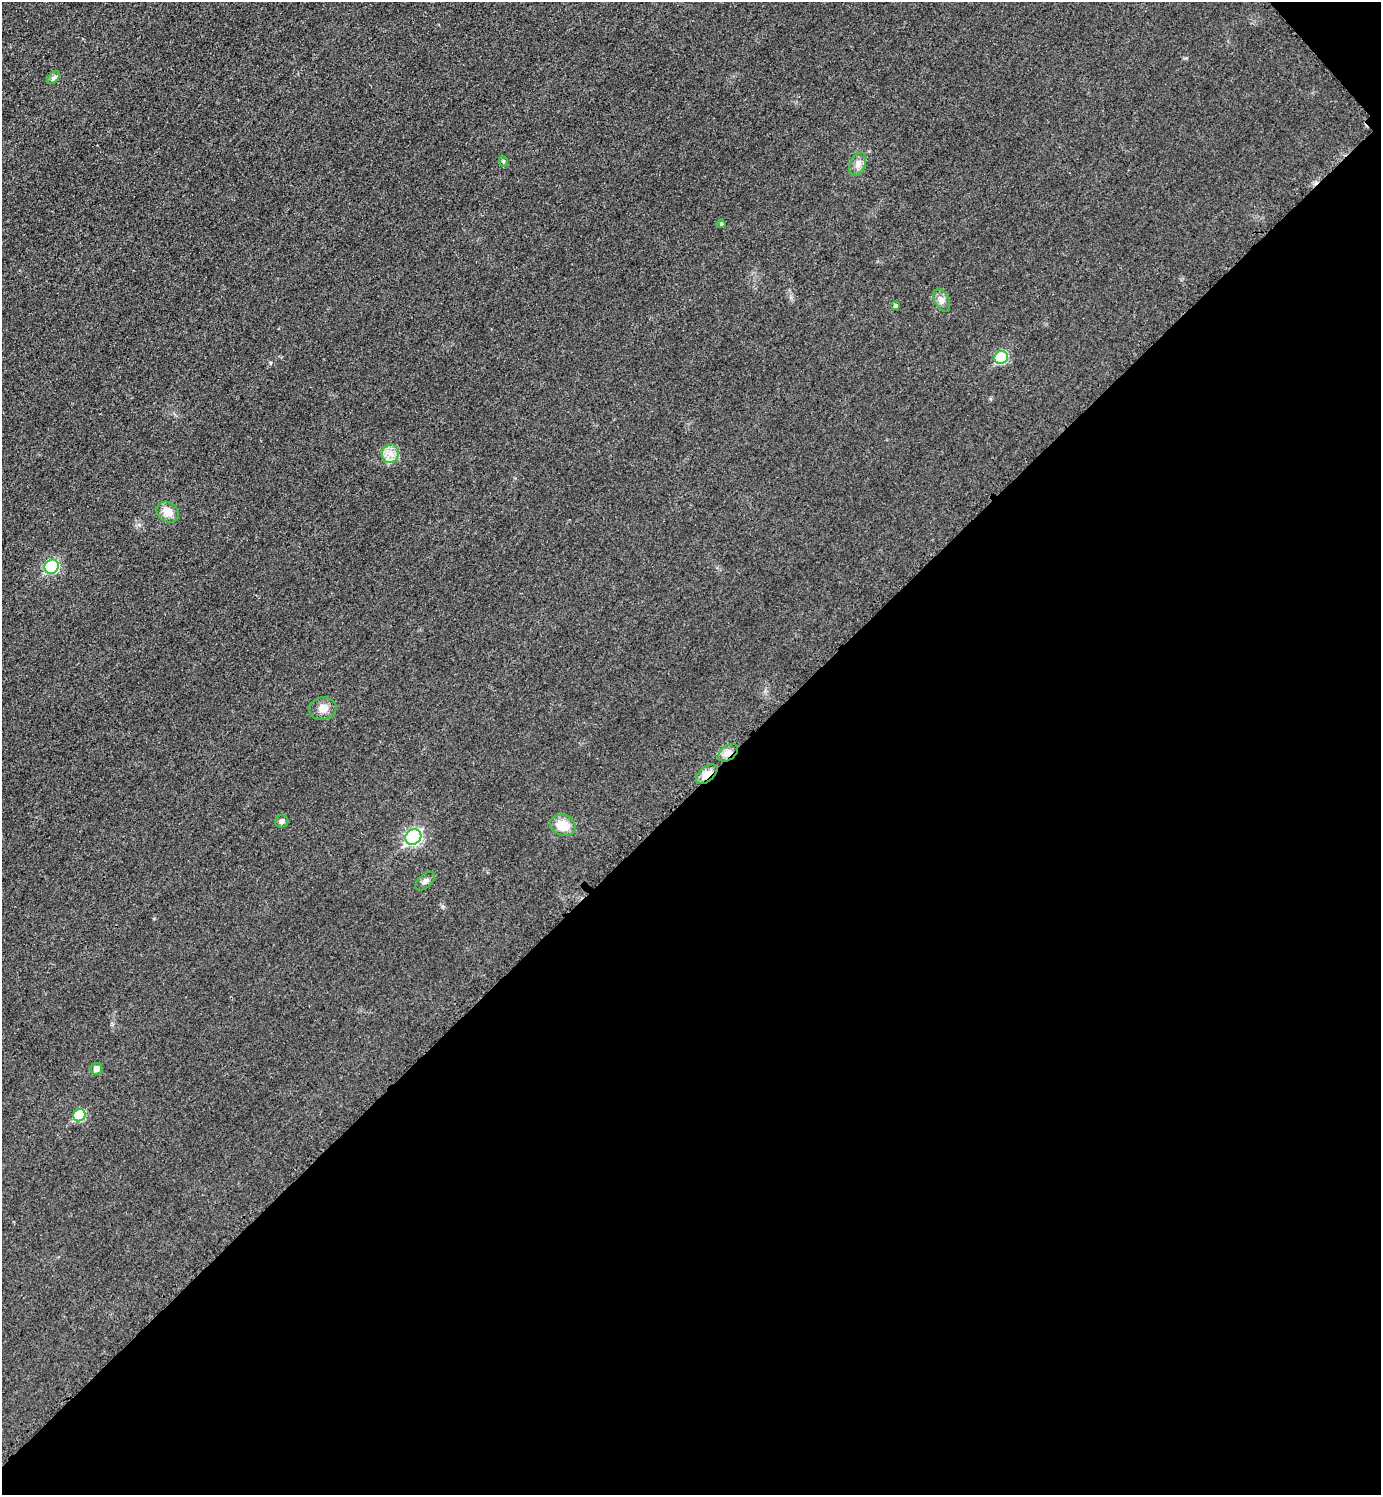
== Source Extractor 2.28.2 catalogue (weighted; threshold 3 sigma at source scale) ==
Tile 12 of 4 x 4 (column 4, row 3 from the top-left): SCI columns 4451-5829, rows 1502-2994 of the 5995 x 5997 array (HDU 1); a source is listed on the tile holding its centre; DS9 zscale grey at full resolution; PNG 1383 x 1497 px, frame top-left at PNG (2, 2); each listed source drawn as its Kron ellipse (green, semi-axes under 4 px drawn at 4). Shown black and unused: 47% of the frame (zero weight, under 3 of 4 exposures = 1% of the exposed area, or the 3 px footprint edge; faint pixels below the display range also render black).
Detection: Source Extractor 2.28.2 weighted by HDU 2 'WHT'; one run over the whole footprint, this tile lists its part. Background 0.0342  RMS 0.006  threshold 0.0268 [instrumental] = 3 sigma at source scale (4.5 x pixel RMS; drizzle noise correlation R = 1.50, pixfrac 1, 0.05/0.05 arcsec/px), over >= 5 px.
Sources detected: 19; all 19 listed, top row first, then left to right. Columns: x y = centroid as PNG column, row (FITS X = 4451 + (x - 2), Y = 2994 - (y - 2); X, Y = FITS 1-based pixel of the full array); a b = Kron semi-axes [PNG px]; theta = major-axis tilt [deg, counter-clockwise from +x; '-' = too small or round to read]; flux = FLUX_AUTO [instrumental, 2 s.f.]
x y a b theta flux
54 78 8 4 45 1.3
503 161 6 4 -72 0.77
858 164 12 7 71 3.4
721 224 4 4 - 1
942 300 12 7 -63 2.9
895 306 4 4 - 1.1
1001 357 7 6 - 45
390 454 9 8 - 4.6
168 512 12 9 -34 7.1
52 567 7 6 - 58
323 709 14 11 10 5.1
728 753 11 7 38 3.7
707 774 12 7 39 5.9
282 821 7 6 - 1.6
563 825 13 10 -20 11
413 837 8 7 - 110
425 881 12 6 43 2.1
96 1069 6 5 - 4.1
79 1115 6 6 - 31
Overlapping masked pixels (flux is a lower limit): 2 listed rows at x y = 728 753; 707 774